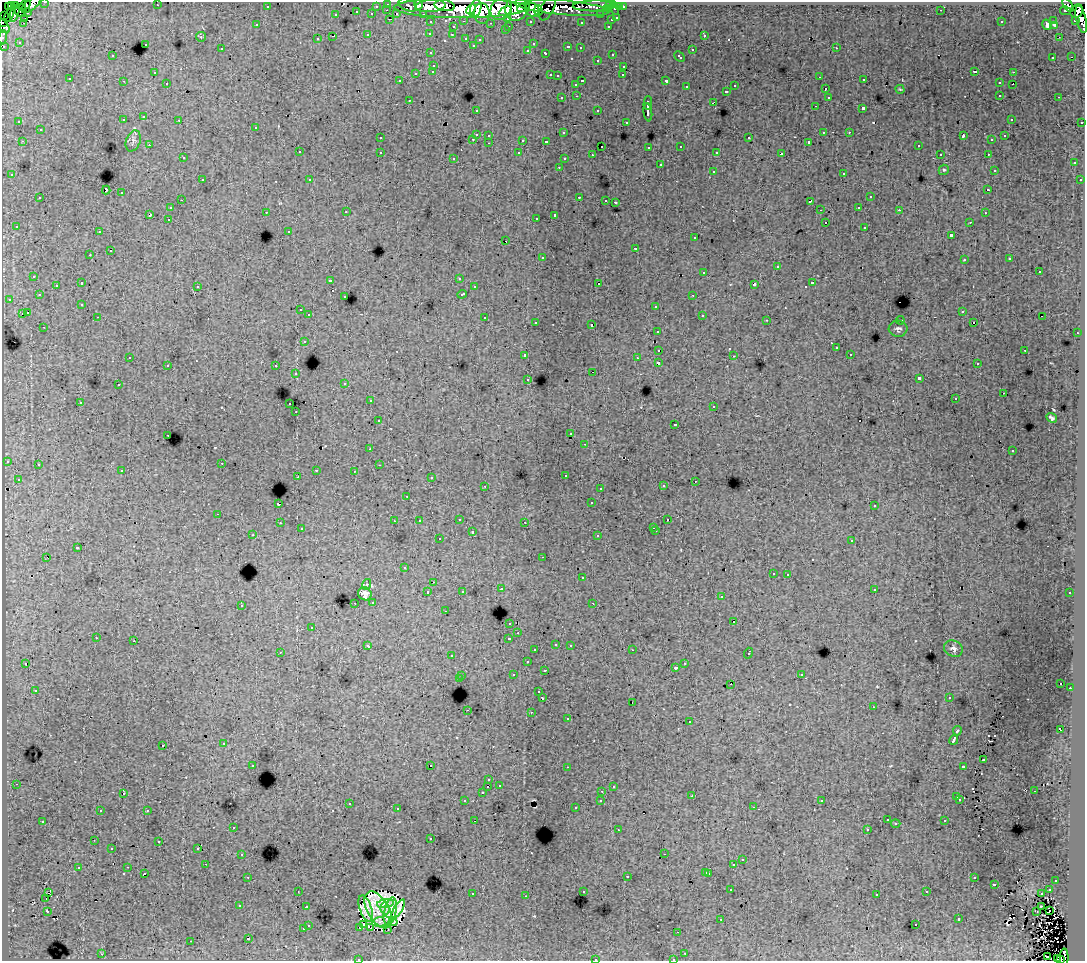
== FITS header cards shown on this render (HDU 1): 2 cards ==
NAXIS1  =                 1083
NAXIS2  =                  959

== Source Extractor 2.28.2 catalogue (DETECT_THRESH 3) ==
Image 1083 x 959 px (HDU 1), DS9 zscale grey, 1 PNG px = 1 image px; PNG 1087 x 963 px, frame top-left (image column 1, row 959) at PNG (2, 2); each listed source drawn as its Kron ellipse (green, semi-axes under 4 px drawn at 4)
Background 249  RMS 1.6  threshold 4.65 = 3 sigma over >= 5 px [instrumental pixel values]
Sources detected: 546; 14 with non-positive FLUX_AUTO (blend fragments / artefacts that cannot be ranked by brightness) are neither listed nor drawn; of the other 532, the 500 brightest by FLUX_AUTO listed and drawn (32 fainter detections omitted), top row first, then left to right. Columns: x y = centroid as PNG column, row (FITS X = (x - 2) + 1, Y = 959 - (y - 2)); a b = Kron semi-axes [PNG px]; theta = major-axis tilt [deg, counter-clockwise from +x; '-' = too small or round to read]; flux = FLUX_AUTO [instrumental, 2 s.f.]
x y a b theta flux
45 2 3 2 - 5100
31 4 12 5 39 34000
388 4 3 3 - 8700
609 4 3 3 - 5000
12 5 3 2 - 1800
25 5 6 3 32 15000
157 5 3 2 - 120
408 5 10 6 -24 26000
419 5 5 4 - 27000
1068 5 7 4 -57 81000
8 6 3 3 - 11000
16 6 3 3 - 11000
267 6 3 3 - 2500
376 6 3 3 - 2100
430 6 15 6 4 200000
445 6 10 5 -10 190000
594 6 21 5 1 14000
517 7 14 11 64 190000
523 7 6 3 27 120000
562 7 48 7 -5 140000
620 7 3 3 - 1700
623 7 3 3 - 2800
460 8 66 10 0 920000
476 8 9 5 76 150000
548 8 13 6 64 46000
614 8 6 3 -75 12000
471 9 6 3 45 94000
501 9 12 9 51 390000
607 9 3 3 - 3200
21 10 6 5 - 66000
387 10 3 2 - 560
532 10 7 6 - 180000
538 10 5 4 - 92000
941 10 3 2 - 160
505 11 7 4 28 180000
1065 11 5 3 - 5300
1077 11 7 6 - 160000
28 12 3 3 - 1700
357 12 3 2 - 690
15 13 9 3 71 100000
372 14 3 3 - 1400
397 14 3 2 - 530
423 14 3 3 - 3500
482 14 10 8 -85 110000
9 15 7 4 63 110000
336 15 3 3 - 800
601 15 3 3 - 2900
4 16 2 2 - 6000
25 18 2 2 - 360
508 18 3 3 - 1300
617 18 3 3 - 1000
390 19 3 2 - 460
1081 19 14 5 -77 66000
611 20 3 3 - 600
1076 20 3 3 - 8000
464 21 3 2 - 720
530 21 3 3 - 1700
1054 21 2 2 - 210
431 22 3 3 - 2600
581 22 3 3 - 310
1001 22 3 3 - 160
2 23 2 2 - 9800
24 23 3 2 - 140
490 23 3 2 - 170
257 25 3 3 - 330
1047 25 5 3 - 860
1054 25 3 2 - 230
3 26 8 5 -51 29000
509 26 3 2 - 620
608 26 3 2 - 660
453 27 3 3 - 640
505 30 3 2 - 370
430 33 3 3 - 350
368 35 3 3 - 880
452 35 3 3 - 310
704 35 3 3 - 530
333 36 4 2 - 1700
2 37 7 2 80 5600
201 37 5 4 - 140
1059 37 2 2 - 270
466 38 3 3 - 580
317 39 3 3 - 320
480 40 3 3 - 250
19 42 3 3 - 160
145 44 3 3 - 620
533 44 3 3 - 250
473 45 3 3 - 360
4 46 3 3 - 2000
568 47 3 3 - 830
580 48 3 2 - 330
836 48 3 2 - 440
221 49 3 3 - 380
528 50 3 3 - 340
692 50 3 3 - 840
431 53 3 3 - 360
546 53 4 3 - 810
612 54 3 3 - 730
112 56 3 3 - 340
679 57 6 3 -43 840
1053 57 3 2 - 250
1071 57 3 2 - 110
597 60 3 3 - 380
434 65 3 3 - 630
624 66 3 3 - 600
433 71 3 3 - 570
975 71 3 3 - 2800
1013 72 3 2 - 640
154 73 3 2 - 210
416 73 3 3 - 1200
550 75 3 2 - 740
623 75 3 2 - 180
558 76 3 3 - 220
820 77 2 2 - 200
70 79 3 3 - 320
864 80 3 2 - 380
123 81 2 2 - 87
400 81 3 2 - 230
582 81 3 2 - 1200
666 81 3 3 - 2300
167 83 3 2 - 370
999 83 3 3 - 550
576 84 3 3 - 390
1013 84 2 2 - 190
735 86 3 3 - 500
686 87 3 3 - 470
825 89 3 3 - 510
900 89 4 2 - 86
727 91 3 3 - 650
1000 95 3 2 - 540
577 96 3 2 - 550
828 97 3 3 - 480
1059 97 3 2 - 330
562 98 3 3 - 340
409 100 3 2 - 360
713 102 4 2 - 810
648 103 7 3 89 4000
815 106 3 2 - 150
863 108 3 3 - 2100
476 110 3 2 - 290
598 111 3 3 - 530
648 112 9 3 -82 4500
144 117 3 2 - 550
1011 119 3 2 - 220
123 120 3 3 - 560
179 120 3 2 - 340
19 122 3 2 - 190
626 122 3 3 - 180
1082 122 3 3 - 1500
256 127 3 3 - 400
40 130 3 3 - 610
823 132 2 2 - 220
849 132 3 3 - 340
563 133 3 3 - 290
476 134 3 3 - 1300
489 135 3 3 - 480
963 136 4 2 - 990
1005 136 3 3 - 260
380 138 3 3 - 350
749 138 3 3 - 810
473 139 3 3 - 540
523 140 3 3 - 1500
992 140 3 2 - 140
22 141 3 2 - 560
133 141 11 7 71 400
546 141 3 3 - 320
809 142 3 3 - 250
489 143 3 2 - 510
149 145 3 2 - 150
602 146 3 2 - 180
681 146 3 3 - 500
918 146 3 2 - 340
649 147 3 3 - 300
299 152 3 3 - 480
380 152 3 3 - 580
717 152 3 3 - 190
519 153 3 3 - 470
781 154 4 3 - 2500
940 154 3 2 - 220
988 154 3 2 - 320
592 155 3 2 - 320
183 158 3 3 - 330
454 158 3 3 - 330
564 159 3 3 - 270
1074 163 3 3 - 570
660 165 3 3 - 910
559 167 3 2 - 300
944 170 5 5 - 160
994 170 3 3 - 270
713 171 3 3 - 650
844 173 3 3 - 800
12 175 3 3 - 410
202 180 3 2 - 460
310 180 3 3 - 300
1080 180 3 3 - 360
106 190 4 3 - 1800
988 190 3 3 - 270
122 193 3 3 - 790
579 197 3 2 - 790
870 197 3 3 - 770
40 198 3 3 - 590
181 200 3 2 - 310
606 200 3 2 - 240
810 201 4 3 - 1200
615 202 3 3 - 510
859 207 3 2 - 450
170 208 3 3 - 540
820 210 3 2 - 89
899 210 3 2 - 300
266 212 3 2 - 370
346 212 3 2 - 320
985 213 3 2 - 250
150 215 4 3 - 1000
555 215 4 3 - 3300
536 218 3 2 - 180
168 219 3 2 - 370
825 222 3 3 - 1300
970 222 3 2 - 300
16 226 3 3 - 220
865 227 3 3 - 720
289 231 3 3 - 190
99 232 3 2 - 460
951 235 3 3 - 1700
695 238 3 3 - 470
506 241 3 2 - 290
635 248 3 3 - 1100
110 251 2 2 - 320
90 255 3 2 - 290
542 257 3 3 - 370
1010 259 3 3 - 250
964 260 3 3 - 320
777 267 3 3 - 1300
704 272 3 3 - 740
1039 272 3 3 - 1100
34 276 3 3 - 460
459 278 3 2 - 180
330 280 3 3 - 300
82 283 3 3 - 1100
812 283 3 3 - 960
599 284 3 3 - 2100
754 284 4 3 - 1900
56 285 3 2 - 360
197 286 3 3 - 540
474 287 3 3 - 410
462 294 4 3 - 790
39 295 3 3 - 260
693 295 3 2 - 390
345 297 3 3 - 320
9 299 3 2 - 370
82 304 3 3 - 260
656 306 3 3 - 640
300 310 3 2 - 280
962 311 3 2 - 200
22 313 3 2 - 220
27 313 3 3 - 980
309 315 3 3 - 490
702 315 3 3 - 470
98 317 3 2 - 290
1042 317 2 2 - 170
485 318 3 3 - 730
767 320 3 2 - 250
900 320 4 2 - 96
536 322 3 3 - 290
974 322 3 2 - 130
592 325 3 3 - 1400
44 327 3 2 - 280
898 329 9 8 - 320
658 331 3 3 - 390
1077 333 3 2 - 470
304 341 3 3 - 460
836 348 3 3 - 370
658 350 3 2 - 640
1025 350 3 2 - 820
850 354 3 3 - 270
525 355 3 3 - 510
734 356 3 2 - 120
130 357 2 2 - 100
637 358 3 2 - 150
658 363 4 3 - 2600
977 364 3 2 - 180
168 365 3 3 - 490
276 366 3 3 - 500
593 372 3 2 - 500
296 374 3 2 - 370
919 378 4 3 - 4400
528 379 3 3 - 280
345 383 3 3 - 270
118 385 3 3 - 430
1003 393 2 2 - 140
955 399 3 2 - 180
370 401 3 3 - 470
80 402 3 3 - 400
290 404 3 2 - 670
714 406 3 2 - 330
296 412 3 2 - 150
1052 418 5 3 - 230
378 421 3 3 - 260
675 424 3 3 - 210
571 434 3 2 - 180
168 435 3 2 - 330
585 444 3 2 - 290
370 449 3 2 - 180
1013 451 3 3 - 300
7 461 3 3 - 370
222 463 3 2 - 200
38 465 3 3 - 340
379 465 3 2 - 120
316 470 3 2 - 570
122 471 3 3 - 490
354 471 3 2 - 180
565 475 3 3 - 320
298 476 3 2 - 180
431 478 3 3 - 240
18 479 3 3 - 290
695 481 3 2 - 210
485 486 3 2 - 390
663 486 3 3 - 330
600 488 3 2 - 210
407 496 3 2 - 89
591 503 3 3 - 210
278 504 3 3 - 1700
874 506 3 3 - 210
218 514 3 2 - 380
459 519 3 2 - 480
667 520 3 2 - 120
394 521 3 2 - 120
419 521 3 3 - 210
525 522 3 2 - 230
280 523 3 2 - 250
654 527 3 3 - 250
301 529 3 3 - 190
656 531 3 2 - 360
472 532 3 3 - 1000
253 535 3 2 - 310
598 536 3 3 - 450
439 539 3 3 - 370
852 540 3 3 - 420
77 548 3 3 - 1300
47 557 2 2 - 200
543 557 3 2 - 180
404 568 3 3 - 270
773 573 3 3 - 380
788 574 3 2 - 350
582 578 3 3 - 530
433 582 3 2 - 190
367 584 6 3 69 120
501 589 3 3 - 360
874 589 3 2 - 310
462 591 3 3 - 250
428 592 3 3 - 600
1070 593 3 3 - 340
365 594 7 6 - 610
721 597 3 3 - 330
373 602 3 3 - 510
355 603 3 2 - 270
593 603 3 2 - 150
241 605 3 3 - 530
445 611 3 2 - 250
734 621 3 3 - 1200
510 623 3 3 - 500
312 627 3 3 - 440
518 633 3 3 - 240
96 638 3 2 - 350
509 638 4 3 - 950
134 641 3 2 - 1200
556 644 3 3 - 510
570 645 3 3 - 420
368 646 4 3 - 520
953 649 9 8 - 420
535 650 3 3 - 350
632 650 3 2 - 300
280 652 3 2 - 89
748 653 5 3 - 1000
452 656 3 2 - 370
527 662 3 3 - 680
685 663 3 2 - 420
25 664 3 2 - 140
676 668 3 3 - 450
545 670 3 3 - 710
801 674 3 3 - 410
513 675 3 3 - 500
462 676 3 2 - 420
460 679 4 3 - 610
1061 683 3 2 - 110
731 684 3 2 - 290
1070 688 2 2 - 350
35 690 3 3 - 280
539 692 3 3 - 270
542 698 4 3 - 1600
949 698 3 2 - 210
632 702 2 2 - 270
873 707 3 2 - 190
467 710 3 2 - 580
531 712 3 2 - 630
568 719 3 2 - 140
690 722 3 3 - 660
1060 729 4 3 - 1600
957 731 5 3 - 1800
954 740 5 3 - 5400
224 743 3 2 - 540
163 745 3 3 - 580
984 760 3 2 - 110
253 765 3 3 - 300
430 765 3 2 - 600
963 766 3 3 - 1200
567 767 3 2 - 260
489 780 3 3 - 310
16 784 3 2 - 410
499 785 3 3 - 270
488 786 3 2 - 110
613 787 3 3 - 270
602 791 3 2 - 380
1034 791 3 2 - 260
123 793 3 2 - 180
482 793 3 3 - 320
692 796 3 3 - 170
957 797 3 3 - 730
960 799 3 2 - 340
601 800 3 3 - 480
465 801 3 3 - 390
822 801 3 2 - 110
349 803 3 2 - 590
754 807 3 2 - 440
576 808 3 3 - 380
397 809 3 3 - 350
147 810 3 2 - 770
100 811 3 3 - 410
887 820 3 3 - 240
43 821 3 3 - 480
475 821 3 2 - 780
945 821 3 3 - 610
896 824 4 2 - 120
233 827 3 3 - 490
867 829 3 3 - 190
618 830 3 2 - 330
431 839 3 3 - 350
94 840 3 2 - 99
159 842 3 3 - 310
112 848 3 2 - 120
198 848 3 3 - 270
242 854 3 2 - 470
664 854 2 2 - 400
742 860 3 3 - 590
206 864 2 2 - 340
734 865 3 3 - 1800
128 867 3 2 - 450
78 868 3 3 - 870
706 872 3 3 - 910
144 873 3 3 - 470
709 873 3 3 - 860
627 876 3 3 - 1300
248 877 3 2 - 330
974 878 3 3 - 580
1056 880 3 3 - 490
994 884 3 3 - 1300
731 890 3 2 - 270
1049 890 3 3 - 620
298 891 2 2 - 110
583 892 3 3 - 460
927 892 3 3 - 390
49 893 4 2 - 270
1042 893 3 2 - 100
472 894 3 2 - 760
877 894 3 3 - 350
526 896 3 2 - 210
46 899 3 2 - 560
385 903 8 3 7 410
240 906 3 3 - 270
1041 906 3 2 - 190
306 907 3 3 - 350
366 908 13 6 -71 300
385 909 6 4 -81 360
398 909 11 4 58 620
378 910 20 11 -60 2000
47 911 3 2 - 88
390 911 14 6 78 1200
1049 911 3 2 - 320
1037 912 3 2 - 95
721 919 3 2 - 140
959 919 3 3 - 770
381 921 9 4 11 390
393 922 4 3 - 300
308 925 3 3 - 580
364 925 3 2 - 410
916 925 3 2 - 410
360 927 3 3 - 200
371 927 4 2 - 240
303 929 3 3 - 670
388 929 3 2 - 190
678 932 3 2 - 140
248 939 3 3 - 2300
191 941 2 2 - 100
685 953 3 2 - 380
102 954 3 2 - 670
1047 956 3 2 - 590
1064 957 9 3 89 23000
1057 958 4 2 - 2900
595 959 3 3 - 790
673 959 3 2 - 330
359 960 4 2 - 130
1060 960 3 2 - 18000
At the frame edge (FLAGS 8, measured only in part): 11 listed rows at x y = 45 2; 31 4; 2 23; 3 26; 2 37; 4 46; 1064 957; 595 959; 673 959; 359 960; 1060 960
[32 fainter detections neither listed nor drawn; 14 non-positive-flux detections neither listed nor drawn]